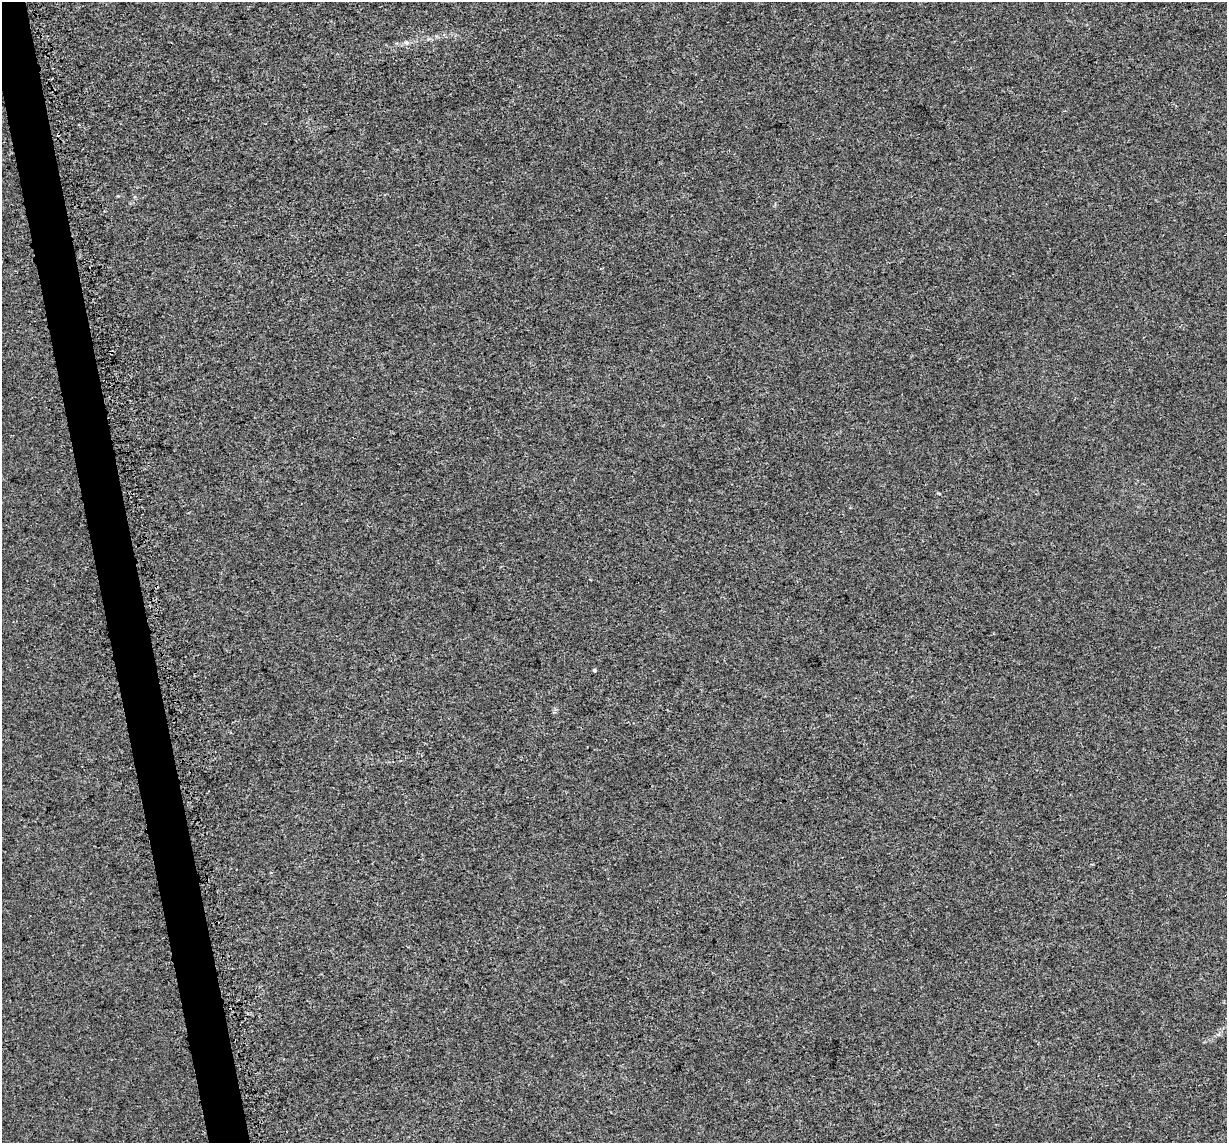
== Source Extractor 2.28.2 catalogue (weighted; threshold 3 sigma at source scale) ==
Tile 11 of 4 x 4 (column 3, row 3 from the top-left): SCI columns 2470-3694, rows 1199-2339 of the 4968 x 4720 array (HDU 1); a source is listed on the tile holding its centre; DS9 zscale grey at full resolution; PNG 1229 x 1145 px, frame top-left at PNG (2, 2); no overlay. Shown black and unused: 3% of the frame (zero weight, under 3 of 5 exposures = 3% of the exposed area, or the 3 px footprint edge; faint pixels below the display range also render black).
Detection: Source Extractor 2.28.2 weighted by HDU 2 'WHT'; one run over the whole footprint, this tile lists its part. Background 1.32e-04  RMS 0.0015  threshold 0.00678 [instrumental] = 3 sigma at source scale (4.5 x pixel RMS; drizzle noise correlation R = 1.50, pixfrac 1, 0.0396/0.0396 arcsec/px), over >= 5 px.
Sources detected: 3; all 3 listed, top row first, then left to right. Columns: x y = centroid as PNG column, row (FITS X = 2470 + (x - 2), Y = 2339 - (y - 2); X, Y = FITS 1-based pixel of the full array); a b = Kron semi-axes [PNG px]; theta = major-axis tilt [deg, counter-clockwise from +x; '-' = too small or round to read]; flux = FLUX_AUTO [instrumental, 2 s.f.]
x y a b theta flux
406 43 7 5 -30 0.31
78 125 3 2 - 0.17
595 670 4 4 - 0.18